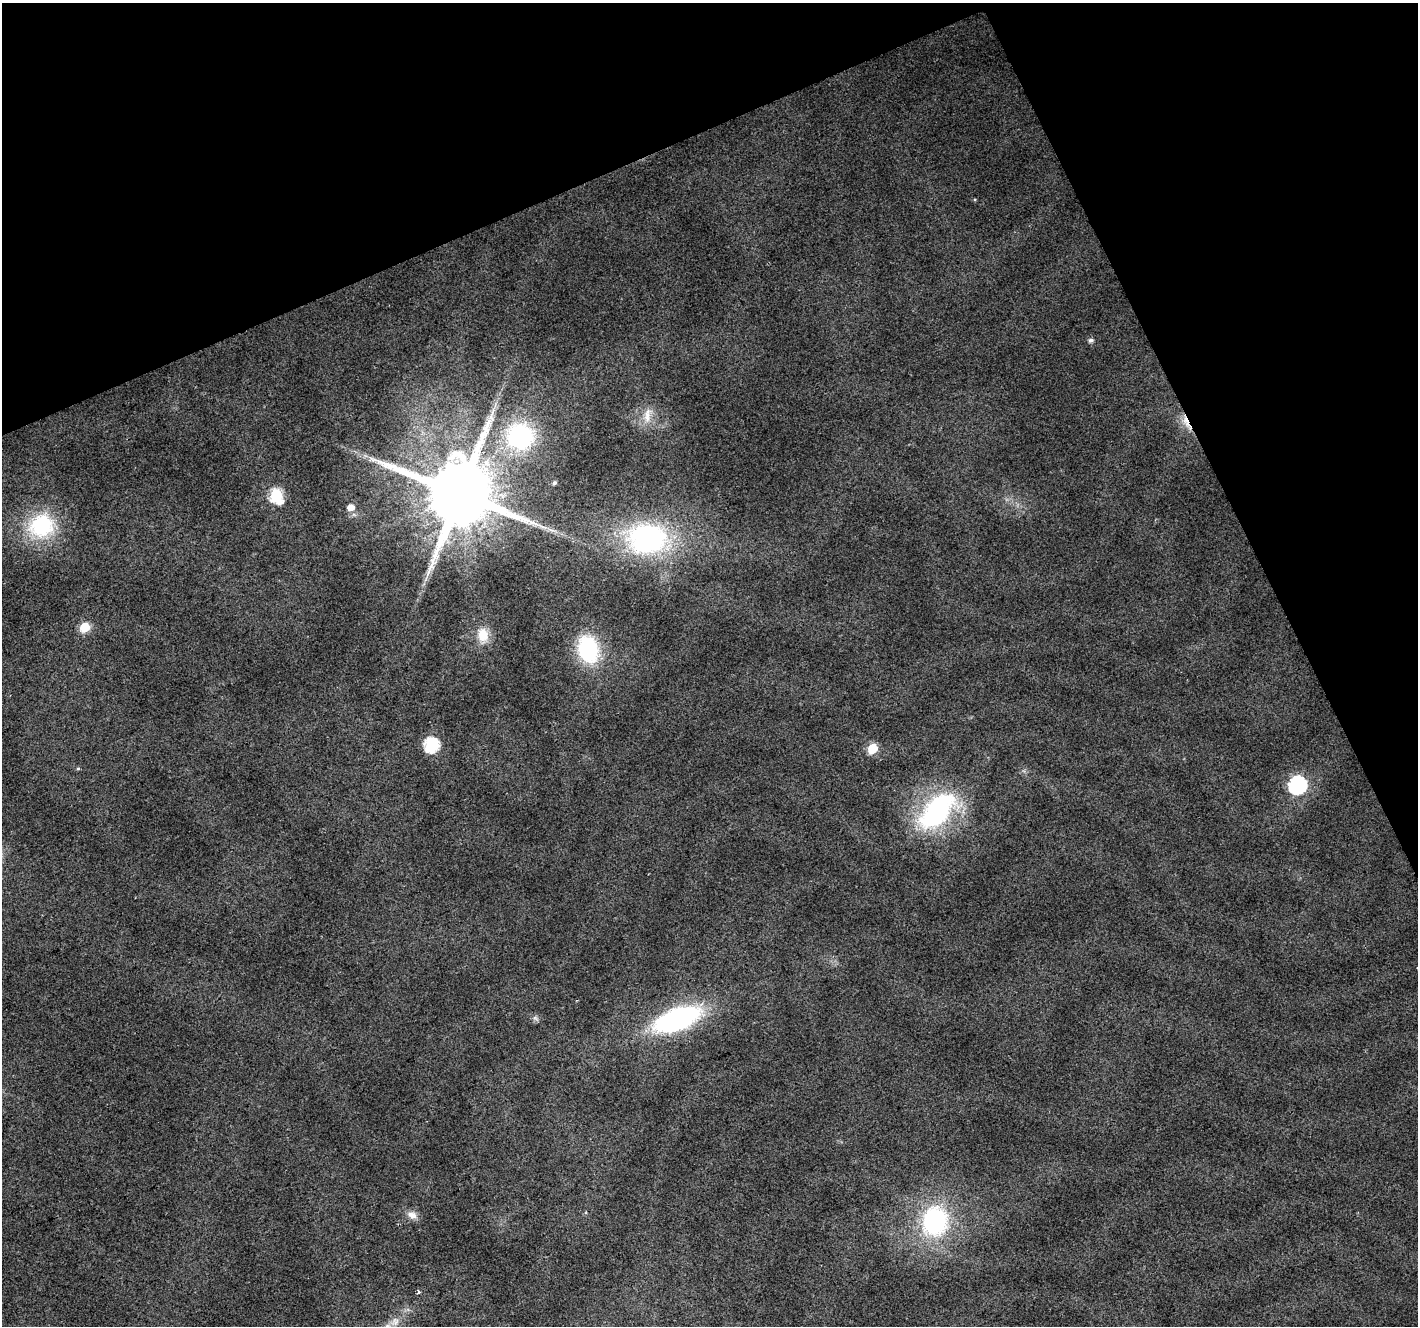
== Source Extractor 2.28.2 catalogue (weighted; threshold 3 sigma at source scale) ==
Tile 3 of 4 x 4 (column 3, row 1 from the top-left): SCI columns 2837-4252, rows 4119-5442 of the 5669 x 5532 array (HDU 1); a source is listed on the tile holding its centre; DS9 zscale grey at full resolution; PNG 1420 x 1328 px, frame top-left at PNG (2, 3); no overlay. Shown black and unused: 22% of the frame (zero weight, under 2 of 3 exposures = <1% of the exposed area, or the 3 px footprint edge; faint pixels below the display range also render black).
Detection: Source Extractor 2.28.2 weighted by HDU 2 'WHT'; one run over the whole footprint, this tile lists its part. Background 0.0315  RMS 0.0071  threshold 0.0318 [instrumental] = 3 sigma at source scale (4.5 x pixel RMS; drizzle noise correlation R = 1.50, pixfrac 1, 0.0396/0.0396 arcsec/px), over >= 5 px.
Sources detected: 25; all 25 listed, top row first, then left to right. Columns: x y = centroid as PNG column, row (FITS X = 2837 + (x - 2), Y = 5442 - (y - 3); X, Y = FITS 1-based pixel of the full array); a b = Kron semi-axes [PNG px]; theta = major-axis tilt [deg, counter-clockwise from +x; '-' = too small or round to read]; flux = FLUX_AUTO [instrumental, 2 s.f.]
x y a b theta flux
1091 340 6 5 - 2.5
647 415 25 11 81 10
1186 423 25 7 -61 8.6
520 436 28 27 - 89
554 483 4 4 - 1.5
460 494 20 18 21 9600
276 495 7 6 - 74
280 502 7 5 25 4.6
351 507 6 6 - 7.4
41 526 33 29 16 63
552 530 9 3 -5 2.1
647 539 41 31 -1 150
85 627 6 6 - 29
483 635 21 15 -83 13
588 649 24 18 -74 73
431 745 7 7 - 120
873 748 6 6 - 32
78 768 5 4 - 0.85
1298 785 8 7 - 210
937 811 56 30 46 110
535 1018 10 5 -42 2.1
677 1019 38 17 21 160
412 1215 13 10 -34 5.4
935 1221 29 25 80 99
418 1292 4 3 - 3
Overlapping masked pixels (flux is a lower limit): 1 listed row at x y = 1186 423